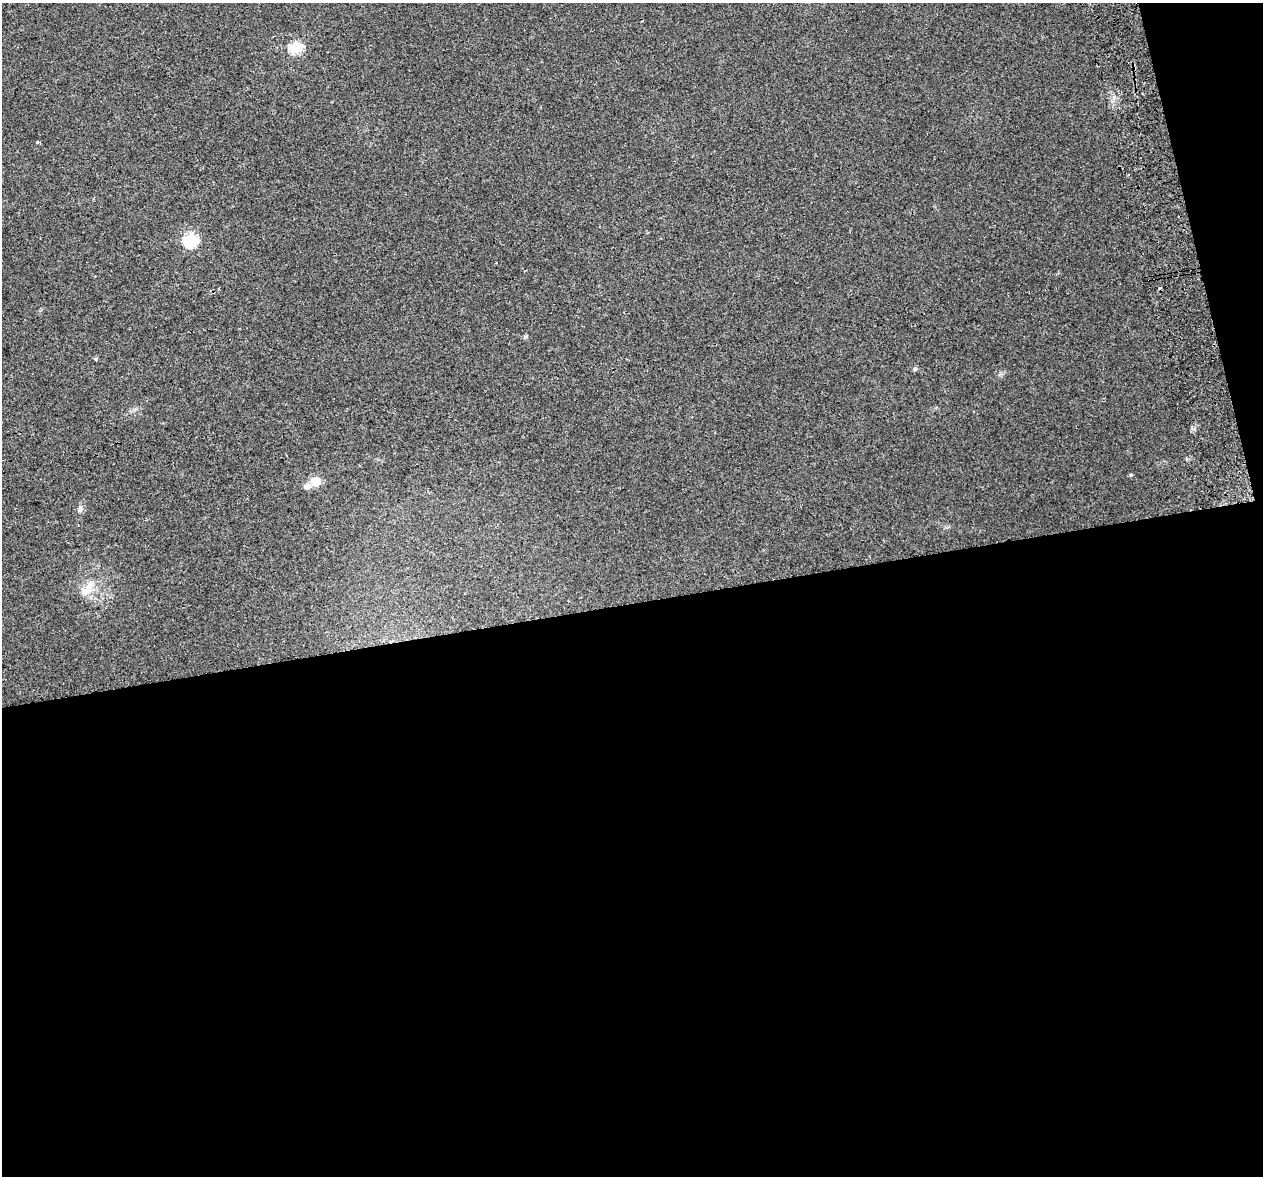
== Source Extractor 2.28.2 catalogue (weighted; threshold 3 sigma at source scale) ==
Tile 16 of 4 x 4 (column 4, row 4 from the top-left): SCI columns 3841-5101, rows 105-1278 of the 5157 x 4856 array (HDU 1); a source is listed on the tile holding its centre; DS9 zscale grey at full resolution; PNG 1265 x 1178 px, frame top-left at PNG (2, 3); no overlay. Shown black and unused: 51% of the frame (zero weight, under 2 of 3 exposures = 3% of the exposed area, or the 3 px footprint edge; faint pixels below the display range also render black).
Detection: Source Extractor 2.28.2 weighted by HDU 2 'WHT'; one run over the whole footprint, this tile lists its part. Background 0.0212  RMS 0.0071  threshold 0.0319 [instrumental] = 3 sigma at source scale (4.5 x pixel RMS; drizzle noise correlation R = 1.50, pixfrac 1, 0.0396/0.0396 arcsec/px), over >= 5 px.
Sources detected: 11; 1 cosmic-ray / hot-pixel residue — not listed; the other 10 listed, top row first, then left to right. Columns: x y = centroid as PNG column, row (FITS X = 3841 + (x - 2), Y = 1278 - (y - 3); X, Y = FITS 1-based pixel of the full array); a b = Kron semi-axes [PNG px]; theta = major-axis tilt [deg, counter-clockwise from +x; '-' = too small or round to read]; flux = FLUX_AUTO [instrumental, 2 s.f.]
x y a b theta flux
296 47 6 6 - 63
38 142 4 3 - 1.9
191 240 7 6 - 90
96 359 5 3 - 0.72
915 369 5 5 - 1.5
1131 475 5 4 - 0.85
316 481 6 5 - 25
307 486 7 6 - 3.9
80 509 11 4 70 1.7
87 590 24 10 54 8.7
Unlisted compact peaks at least as high as the median listed source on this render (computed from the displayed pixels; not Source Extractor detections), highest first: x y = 526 336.